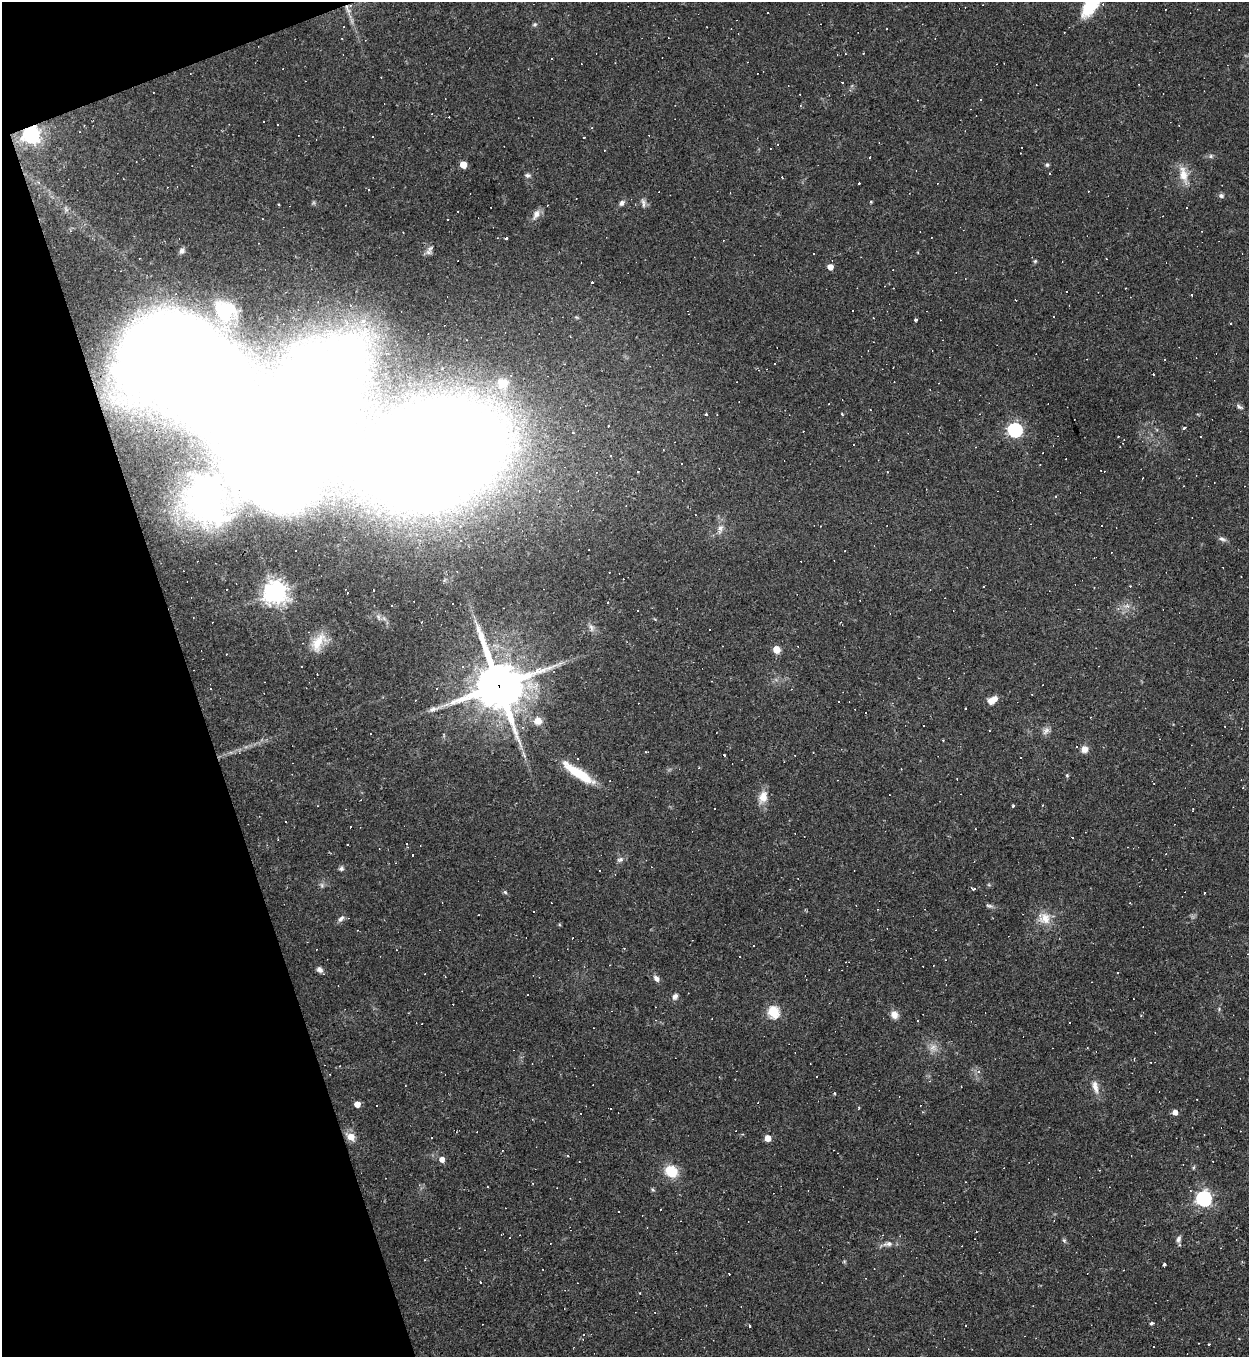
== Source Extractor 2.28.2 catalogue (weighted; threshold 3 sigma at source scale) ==
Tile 5 of 4 x 4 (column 1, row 2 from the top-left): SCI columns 146-1392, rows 2712-4066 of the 5406 x 5422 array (HDU 1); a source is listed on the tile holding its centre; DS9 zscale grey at full resolution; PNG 1251 x 1359 px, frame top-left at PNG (2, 2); no overlay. Shown black and unused: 17% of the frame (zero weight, under 2 of 3 exposures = <1% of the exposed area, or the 3 px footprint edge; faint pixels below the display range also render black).
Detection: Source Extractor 2.28.2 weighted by HDU 2 'WHT'; one run over the whole footprint, this tile lists its part. Background 0.0453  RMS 0.005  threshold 0.0224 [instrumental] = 3 sigma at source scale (4.5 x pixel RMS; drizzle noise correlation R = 1.50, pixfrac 1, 0.05/0.05 arcsec/px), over >= 5 px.
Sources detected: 245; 3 inside a brighter object's white glare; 115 cosmic-ray / hot-pixel residue — not listed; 1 inside a brighter listed object's ellipse — not listed separately; the other 126 listed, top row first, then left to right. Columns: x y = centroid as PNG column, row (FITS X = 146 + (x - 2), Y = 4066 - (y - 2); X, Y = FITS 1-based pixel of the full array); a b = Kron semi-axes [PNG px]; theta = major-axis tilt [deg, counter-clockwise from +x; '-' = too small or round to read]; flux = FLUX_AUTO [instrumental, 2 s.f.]
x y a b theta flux
347 8 15 5 -64 2.9
535 25 6 5 - 0.92
886 29 3 2 - 0.51
863 53 2 2 - 0.43
850 90 4 4 - 0.62
980 100 3 3 - 1.5
800 105 4 3 - 0.39
263 121 3 3 - 2.1
31 135 7 6 - 180
372 137 3 3 - 5
1211 156 6 5 - 0.91
463 164 5 5 - 9.8
1047 165 6 5 - 0.81
527 175 7 6 - 1.2
1183 175 25 11 -77 7.5
39 182 4 3 - 0.76
368 190 3 2 - 0.45
1221 196 7 6 - 1.2
622 203 8 6 51 1.7
643 203 14 5 -80 1.7
536 214 14 7 64 3.3
506 238 3 3 - 2.5
431 248 10 6 38 2
182 251 8 6 65 1.7
813 253 3 2 - 0.57
1035 261 6 4 45 0.64
830 267 5 5 - 4.6
592 282 3 3 - 37
1067 291 3 2 - 0.64
1015 300 2 2 - 0.38
225 310 26 23 2 18
1053 316 2 2 - 0.48
915 320 3 3 - 1
363 321 5 4 - 2.9
1231 323 3 3 - 0.48
204 333 3 3 - 12
775 364 3 2 - 0.47
1154 374 3 2 - 0.59
503 383 16 14 12 9.5
440 386 5 5 - 1.3
1239 407 10 5 -34 1.3
706 414 3 3 - 1.7
842 414 4 2 - 0.45
1184 428 3 3 - 5.8
1015 430 6 6 - 100
573 432 5 3 - 0.67
1201 437 2 2 - 0.36
435 455 74 53 26 2600
610 456 3 3 - 1.1
638 472 3 2 - 0.38
887 472 3 3 - 0.43
1056 496 3 3 - 0.44
205 503 43 33 -63 89
820 526 3 2 - 0.28
720 528 9 8 - 2.5
1222 539 11 5 -17 1.5
374 590 3 2 - 0.4
275 592 8 7 - 460
607 603 3 2 - 0.6
591 628 12 6 -78 1.9
710 629 3 3 - 5.8
318 642 28 14 58 10
776 649 5 5 - 11
499 686 17 15 -67 2100
1032 694 3 2 - 0.28
991 701 10 9 - 3.3
433 709 16 7 17 2.9
866 713 3 3 - 0.88
1090 717 3 2 - 0.39
538 721 10 9 - 5.1
1046 731 11 7 52 2.2
1084 749 8 7 - 3.2
724 755 3 3 - 1.4
1020 758 2 2 - 0.44
578 773 40 9 -34 18
1067 775 5 3 - 0.56
763 797 18 12 70 5.4
1013 806 3 3 - 0.75
975 829 2 2 - 0.32
406 843 3 3 - 22
412 855 2 2 - 0.54
620 860 9 6 25 1.5
341 869 7 5 25 1.1
973 888 7 3 -19 0.7
505 892 6 5 - 0.75
989 906 10 4 -5 1.1
534 912 2 2 - 0.42
341 918 11 5 47 1.6
1045 919 17 16 - 7.6
624 948 4 3 - 0.45
740 957 3 2 - 0.49
320 970 8 6 -39 1.7
1117 973 3 2 - 0.63
656 978 9 6 -48 2.1
675 996 8 6 59 1.9
773 1012 6 5 - 47
894 1015 9 8 - 3.4
1070 1023 2 2 - 0.44
933 1048 10 9 - 3.3
1095 1087 18 7 -76 4
357 1104 5 4 - 5.3
377 1106 3 2 - 0.84
859 1108 3 3 - 1.1
1175 1112 5 5 - 3.3
351 1136 9 6 -32 6.3
431 1138 3 2 - 0.31
768 1138 5 5 - 6.9
442 1159 5 5 - 3.5
671 1171 16 13 -28 11
653 1190 6 4 -19 0.66
1204 1198 6 6 - 140
660 1209 3 2 - 0.67
618 1211 3 3 - 0.77
501 1234 3 2 - 0.34
1179 1239 10 6 71 1.7
1064 1240 6 5 - 0.88
888 1244 12 7 9 2.6
844 1261 6 3 -19 0.56
1242 1261 4 4 - 0.46
1164 1264 3 3 - 0.86
480 1282 3 3 - 2.3
640 1293 3 2 - 0.3
1152 1323 5 4 - 0.94
749 1326 3 3 - 14
965 1326 2 2 - 0.55
1208 1344 3 3 - 2.9
Overlapping masked pixels (flux is a lower limit): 4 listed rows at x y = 347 8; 31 135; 435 455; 499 686
Unlisted compact peaks at least as high as the median listed source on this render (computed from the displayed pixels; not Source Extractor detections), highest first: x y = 871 202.